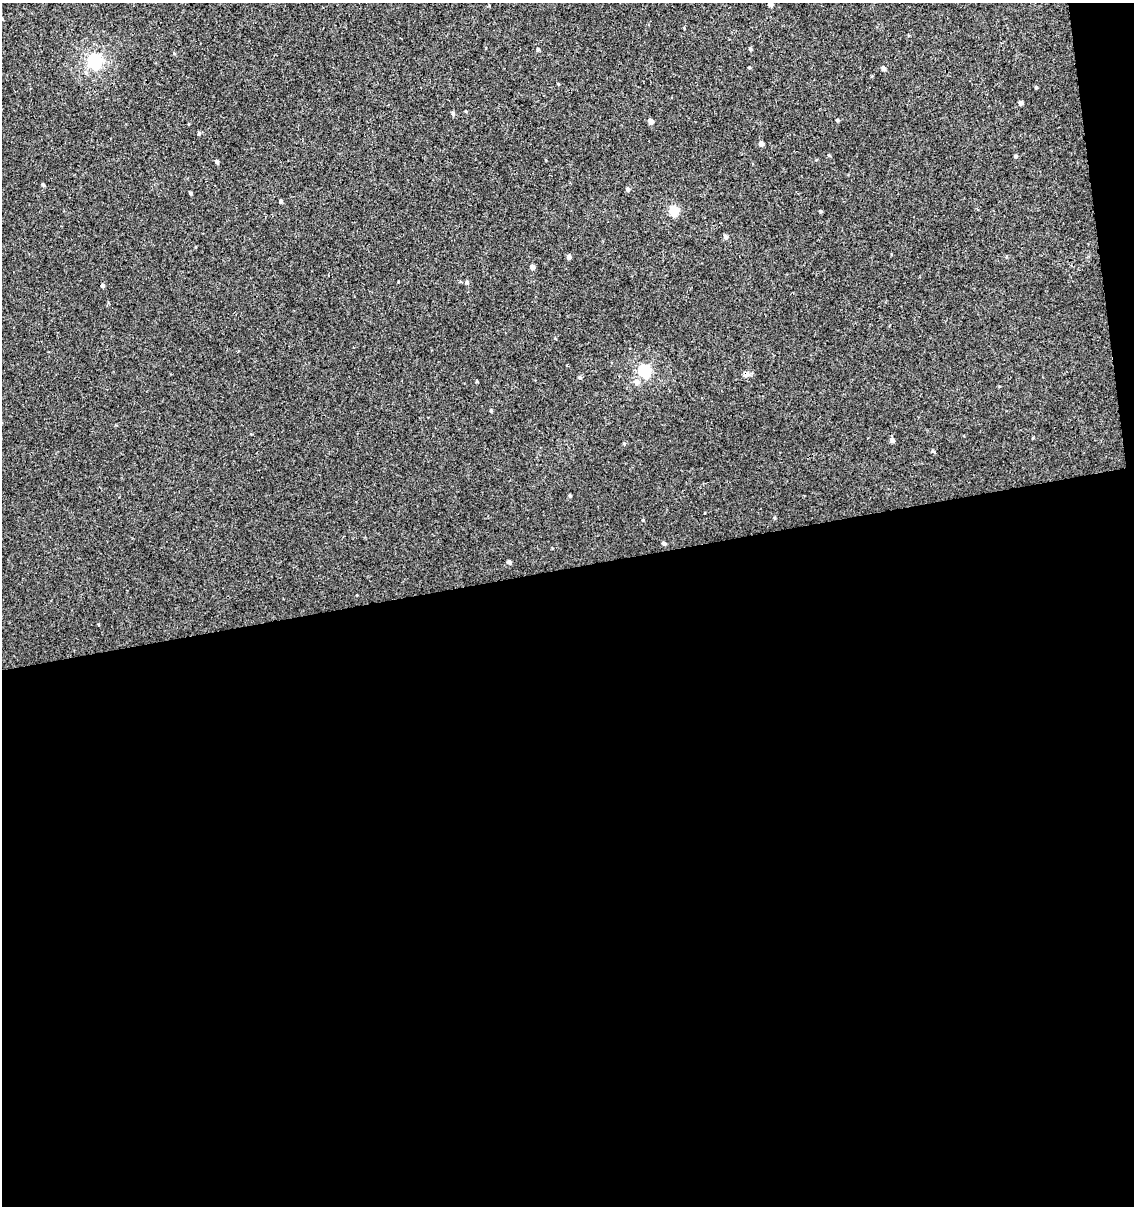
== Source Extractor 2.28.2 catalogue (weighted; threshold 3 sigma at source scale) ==
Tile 16 of 4 x 4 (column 4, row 4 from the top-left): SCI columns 3477-4608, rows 48-1251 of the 4644 x 4910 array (HDU 1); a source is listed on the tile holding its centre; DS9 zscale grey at full resolution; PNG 1136 x 1208 px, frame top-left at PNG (2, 3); no overlay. Shown black and unused: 54% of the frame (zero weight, under 3 of 4 exposures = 4% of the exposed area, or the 3 px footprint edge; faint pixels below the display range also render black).
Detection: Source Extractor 2.28.2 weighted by HDU 2 'WHT'; one run over the whole footprint, this tile lists its part. Background 5.43e-06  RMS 0.0026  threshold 0.0117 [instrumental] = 3 sigma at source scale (4.5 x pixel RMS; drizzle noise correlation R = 1.50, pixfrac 1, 0.0396/0.0396 arcsec/px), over >= 5 px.
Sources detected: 37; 1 cosmic-ray / hot-pixel residue — not listed; the other 36 listed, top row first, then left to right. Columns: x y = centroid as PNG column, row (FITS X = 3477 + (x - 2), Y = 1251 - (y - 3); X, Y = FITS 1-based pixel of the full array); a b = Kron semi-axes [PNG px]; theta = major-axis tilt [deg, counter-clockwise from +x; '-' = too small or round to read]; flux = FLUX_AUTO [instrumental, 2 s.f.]
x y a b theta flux
770 4 4 4 - 0.98
538 49 4 3 - 0.3
750 49 4 4 - 0.37
95 61 6 6 - 52
749 67 4 3 - 0.23
883 68 5 4 - 0.74
558 84 3 3 - 0.21
1036 87 4 4 - 0.26
1020 103 5 4 - 0.73
453 113 6 4 -64 0.44
837 120 3 3 - 0.32
651 121 5 5 - 1
199 133 5 4 - 0.34
761 144 5 4 - 0.82
1016 156 5 4 - 0.36
217 162 5 3 - 0.46
43 185 5 4 - 0.3
628 189 6 5 - 0.52
191 193 5 3 - 0.28
281 201 4 4 - 0.45
674 210 5 5 - 12
725 237 6 5 - 0.59
569 257 5 4 - 0.74
532 267 4 4 - 1.1
467 282 5 4 - 0.47
103 286 4 4 - 0.51
644 371 6 6 - 29
580 377 5 4 - 0.35
477 382 5 3 - 0.22
637 382 7 7 - 1.1
491 411 4 4 - 0.26
892 440 5 5 - 0.82
933 451 5 4 - 0.35
570 496 4 3 - 0.32
664 543 5 4 - 0.5
509 562 5 4 - 0.56
Isophote crosses this tile's border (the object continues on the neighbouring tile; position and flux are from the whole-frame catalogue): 1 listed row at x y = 770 4